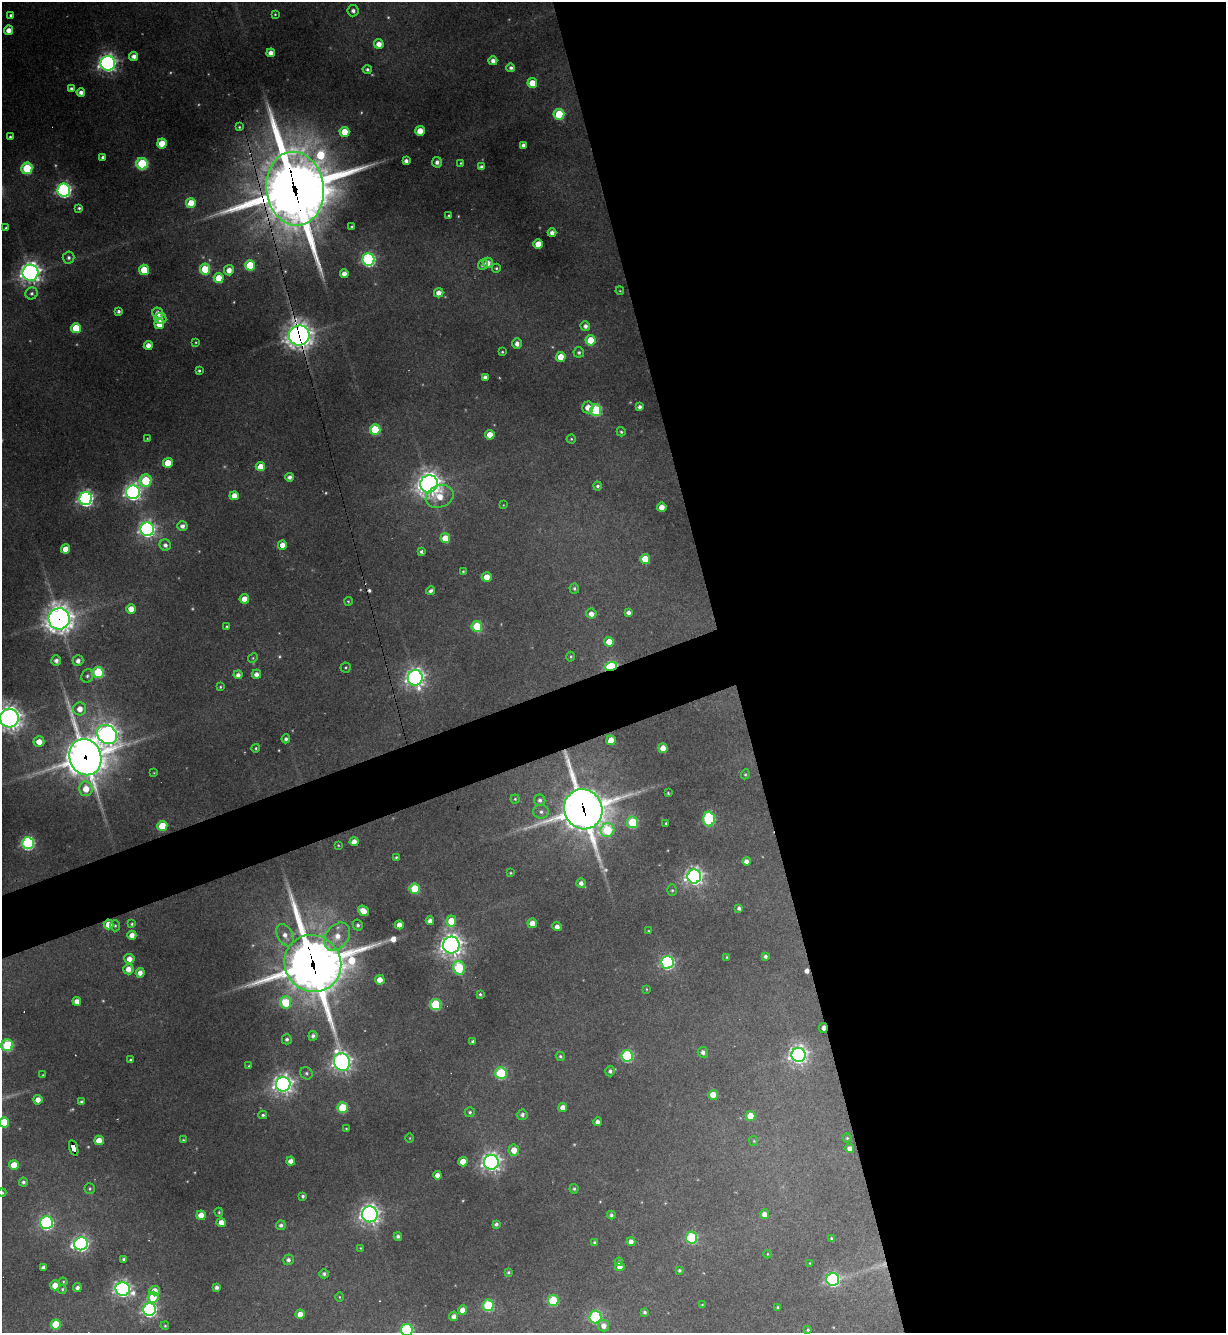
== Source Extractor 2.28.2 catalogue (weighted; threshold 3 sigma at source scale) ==
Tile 8 of 4 x 4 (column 4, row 2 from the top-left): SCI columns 3816-5039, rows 2663-3993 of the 5307 x 5324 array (HDU 1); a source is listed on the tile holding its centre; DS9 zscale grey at full resolution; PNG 1228 x 1335 px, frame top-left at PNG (2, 2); each listed source drawn as its Kron ellipse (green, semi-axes under 4 px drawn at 4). Shown black and unused: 43% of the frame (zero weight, under 3 of 4 exposures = <1% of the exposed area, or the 3 px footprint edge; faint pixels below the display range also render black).
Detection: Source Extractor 2.28.2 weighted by HDU 2 'WHT'; one run over the whole footprint, this tile lists its part. Background 0.268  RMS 0.0096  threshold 0.0431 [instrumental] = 3 sigma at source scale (4.5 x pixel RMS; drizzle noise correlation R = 1.50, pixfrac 1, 0.05/0.05 arcsec/px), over >= 5 px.
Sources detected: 296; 12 too faint to see at this stretch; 3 cosmic-ray / hot-pixel residue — neither listed nor drawn; the other 281 listed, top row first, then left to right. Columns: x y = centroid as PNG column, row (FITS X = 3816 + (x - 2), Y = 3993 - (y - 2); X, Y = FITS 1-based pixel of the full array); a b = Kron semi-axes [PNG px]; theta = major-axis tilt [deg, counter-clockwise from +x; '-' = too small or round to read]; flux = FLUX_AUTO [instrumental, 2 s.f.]
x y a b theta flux
353 11 5 5 - 4.2
275 14 4 3 - 1
10 15 4 4 - 2.1
9 30 5 4 - 9.1
379 44 5 4 - 8.6
271 53 4 4 - 7.1
134 56 4 4 - 7
493 61 4 4 - 5.8
108 63 7 7 - 470
511 68 4 4 - 2.9
367 69 5 4 - 2.3
532 83 5 5 - 22
71 88 4 3 - 2.3
81 92 4 4 - 4.8
559 114 5 5 - 65
239 127 4 4 - 1.4
420 131 5 4 - 17
344 132 5 5 - 22
10 137 3 3 - 1.6
162 144 5 5 - 27
523 145 4 4 - 3.5
103 157 4 3 - 2.5
406 161 4 4 - 4.4
437 162 5 5 - 4.7
461 163 4 3 - 0.85
142 164 6 5 - 96
481 167 4 4 - 3.7
27 168 6 5 - 74
295 189 37 28 -83 7800
64 190 6 6 - 300
191 203 5 5 - 27
79 208 4 3 - 1.9
449 215 3 3 - 1.1
352 227 3 3 - 1.4
6 228 3 3 - 1.9
552 233 4 4 - 5.4
538 244 5 5 - 18
69 257 6 6 - 3.1
368 260 6 6 - 200
488 263 5 5 - 7.5
250 265 5 5 - 42
483 265 5 5 - 2.7
496 268 4 4 - 1.4
205 269 5 5 - 59
144 270 5 5 - 36
229 270 5 5 - 9.6
31 273 8 8 - 680
344 274 4 4 - 6.8
219 278 5 5 - 27
620 291 4 3 - 0.92
31 293 6 5 - 3
439 293 5 4 - 7
118 311 4 3 - 2.6
158 313 6 5 - 8.7
160 318 6 5 - 6.9
159 324 5 4 - 16
585 326 5 4 - 4.2
76 328 5 5 - 37
299 335 10 10 - 920
591 340 5 5 - 27
196 342 4 3 - 0.94
517 344 5 5 - 5.3
148 345 4 4 - 7.7
502 352 3 3 - 1.2
579 352 5 5 - 2.5
561 357 5 5 - 17
199 371 3 3 - 1.7
485 377 4 4 - 4
588 407 6 5 - 10
639 407 4 4 - 3.4
596 410 6 5 - 97
375 430 5 5 - 61
621 432 5 4 - 1.5
490 435 5 4 - 14
147 438 4 3 - 0.76
571 439 4 4 - 1.3
168 463 5 5 - 22
260 466 5 4 - 14
289 477 4 4 - 3.9
146 481 6 6 - 69
429 484 9 8 - 920
597 486 4 4 - 1.9
133 492 7 7 - 430
234 496 4 4 - 9.9
440 496 14 11 21 19
86 499 6 6 - 340
503 505 4 3 - 0.8
662 507 5 4 - 10
182 526 5 5 - 4.3
147 529 7 6 - 350
445 538 5 5 - 20
165 545 6 5 - 4
282 545 4 4 - 11
66 549 4 4 - 13
421 551 4 3 - 3.2
645 559 5 5 - 26
463 571 4 3 - 1
487 577 5 5 - 15
574 588 5 4 - 2.1
430 591 4 4 - 3.1
244 599 4 4 - 12
348 601 4 3 - 0.95
131 609 5 4 - 13
629 612 4 4 - 4.4
591 614 5 5 - 6.9
59 619 10 10 - 1100
227 626 3 3 - 1.2
477 626 5 5 - 55
609 642 5 4 - 16
571 657 5 4 - 1.4
253 658 5 4 - 1.3
56 660 5 5 - 4.6
78 661 5 5 - 5.2
611 666 6 4 16 130
346 667 5 5 - 1.2
98 672 5 5 - 88
256 674 4 4 - 6.6
238 675 4 4 - 5.2
87 676 7 5 62 2.4
415 678 8 7 - 520
220 687 3 3 - 1.1
80 709 6 6 - 11
9 718 9 9 - 830
107 734 10 9 - 680
286 739 4 4 - 2.8
611 740 5 4 - 16
39 742 5 5 - 12
256 748 4 4 - 1.3
663 748 5 4 - 12
85 757 18 16 -69 2500
154 773 3 2 - 0.78
745 774 5 4 - 1.3
86 789 7 6 - 17
668 793 3 3 - 1.1
515 799 4 4 - 1.2
540 800 5 5 - 3.2
583 809 20 19 - 3000
541 812 8 7 - 3.5
709 819 7 6 - 130
633 822 6 5 - 64
666 823 3 3 - 1
162 826 5 5 - 35
607 830 7 6 - 66
354 842 4 4 - 9.3
28 843 6 6 - 190
338 845 3 3 - 0.93
396 857 3 2 - 1
746 861 4 4 - 5
510 873 3 3 - 1.1
694 876 7 7 - 510
581 883 5 4 - 5
415 889 5 5 - 41
672 890 6 5 - 1.7
739 908 4 4 - 2.8
363 911 6 4 -40 15
430 921 4 4 - 5.4
451 921 6 5 - 29
532 923 4 4 - 10
109 924 5 5 - 15
132 924 4 3 - 1.5
358 925 5 5 - 2.5
399 925 4 4 - 8.8
115 926 5 4 - 1.6
557 927 5 4 - 6.3
648 931 3 3 - 0.78
132 935 4 4 - 8.6
285 935 12 7 -63 7.7
337 937 15 11 55 17
451 945 8 8 - 770
765 956 4 4 - 2.8
727 957 3 2 - 0.79
129 959 5 5 - 8.6
668 962 6 6 - 210
313 963 29 28 - 4800
459 968 7 6 - 91
128 969 5 5 - 8.9
140 973 4 4 - 7.5
380 980 4 4 - 11
646 989 3 3 - 0.97
480 994 4 3 - 1.7
77 1001 4 4 - 7.1
286 1002 6 5 - 45
435 1004 5 5 - 88
823 1028 5 3 - 5.8
313 1036 5 4 - 3.2
287 1039 5 5 - 2.6
473 1042 4 3 - 2.9
7 1045 6 5 - 84
703 1052 5 5 - 3.9
798 1055 7 7 - 540
560 1056 5 4 - 1.7
627 1056 6 5 - 130
130 1060 4 3 - 1.4
342 1062 9 8 - 490
249 1066 4 2 - 0.7
610 1071 5 5 - 2.7
306 1073 6 6 - 2.3
501 1073 6 5 - 95
43 1075 3 3 - 0.8
283 1084 7 7 - 630
713 1095 5 4 - 17
38 1100 4 4 - 8
81 1102 4 3 - 2.5
563 1107 4 4 - 7.3
343 1108 5 5 - 57
470 1112 5 5 - 1.9
263 1115 4 3 - 1.8
522 1115 5 5 - 3.3
751 1116 5 5 - 23
4 1122 5 5 - 28
597 1122 4 4 - 4.9
346 1129 3 2 - 0.88
410 1138 5 3 - 0.83
847 1138 4 4 - 1.4
99 1140 5 4 - 12
183 1140 3 3 - 0.96
754 1141 5 4 - 1.1
74 1148 8 4 -75 69
850 1148 4 4 - 5.7
514 1150 5 5 - 13
291 1161 4 4 - 6.7
463 1162 5 4 - 15
491 1162 7 7 - 510
14 1165 5 5 - 15
437 1175 4 4 - 6.3
23 1182 4 4 - 2.5
90 1189 5 5 - 1.6
574 1189 5 4 - 1.8
2 1193 4 3 - 1.4
303 1196 4 3 - 2
219 1212 4 3 - 1.1
370 1214 8 8 - 500
764 1214 5 5 - 6.3
201 1215 4 4 - 11
611 1215 4 4 - 2.4
221 1222 4 4 - 9.1
47 1223 6 6 - 200
496 1224 4 3 - 2.7
281 1225 5 5 - 3.3
398 1236 4 4 - 3.1
691 1238 6 5 - 110
831 1238 3 3 - 1.3
595 1242 4 4 - 2.1
631 1242 4 4 - 6.7
81 1244 7 6 - 340
360 1248 4 3 - 0.84
767 1254 4 3 - 0.93
123 1259 3 3 - 1.7
288 1260 5 5 - 3.5
619 1262 4 4 - 2.9
810 1263 4 2 - 0.57
44 1267 4 4 - 4.4
620 1267 4 4 - 7.4
679 1270 4 4 - 2.1
508 1272 4 3 - 1.6
324 1274 4 4 - 2.9
833 1279 6 6 - 230
63 1282 4 3 - 1
55 1285 5 4 - 14
217 1287 4 3 - 3.2
77 1288 4 4 - 3.6
62 1289 4 4 - 1.6
123 1289 7 6 - 400
155 1291 5 4 - 10
153 1297 6 5 - 26
340 1297 5 3 - 0.99
553 1300 5 5 - 72
488 1305 6 5 - 69
702 1305 3 3 - 0.78
778 1307 3 3 - 1.1
150 1310 6 6 - 300
463 1310 5 4 - 11
645 1312 3 3 - 2.2
300 1314 4 4 - 9.5
454 1316 4 4 - 5.4
595 1317 6 6 - 140
56 1324 5 5 - 31
165 1326 4 3 - 1.2
604 1326 5 5 - 7.1
407 1330 6 6 - 140
808 1330 3 3 - 1.4
Overlapping masked pixels (flux is a lower limit): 10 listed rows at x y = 295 189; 299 335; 59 619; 611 666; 85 757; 583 809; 109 924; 313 963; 823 1028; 74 1148
Isophote crosses this tile's border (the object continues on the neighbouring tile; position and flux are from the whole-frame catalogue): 5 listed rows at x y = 9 718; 7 1045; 4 1122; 2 1193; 407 1330